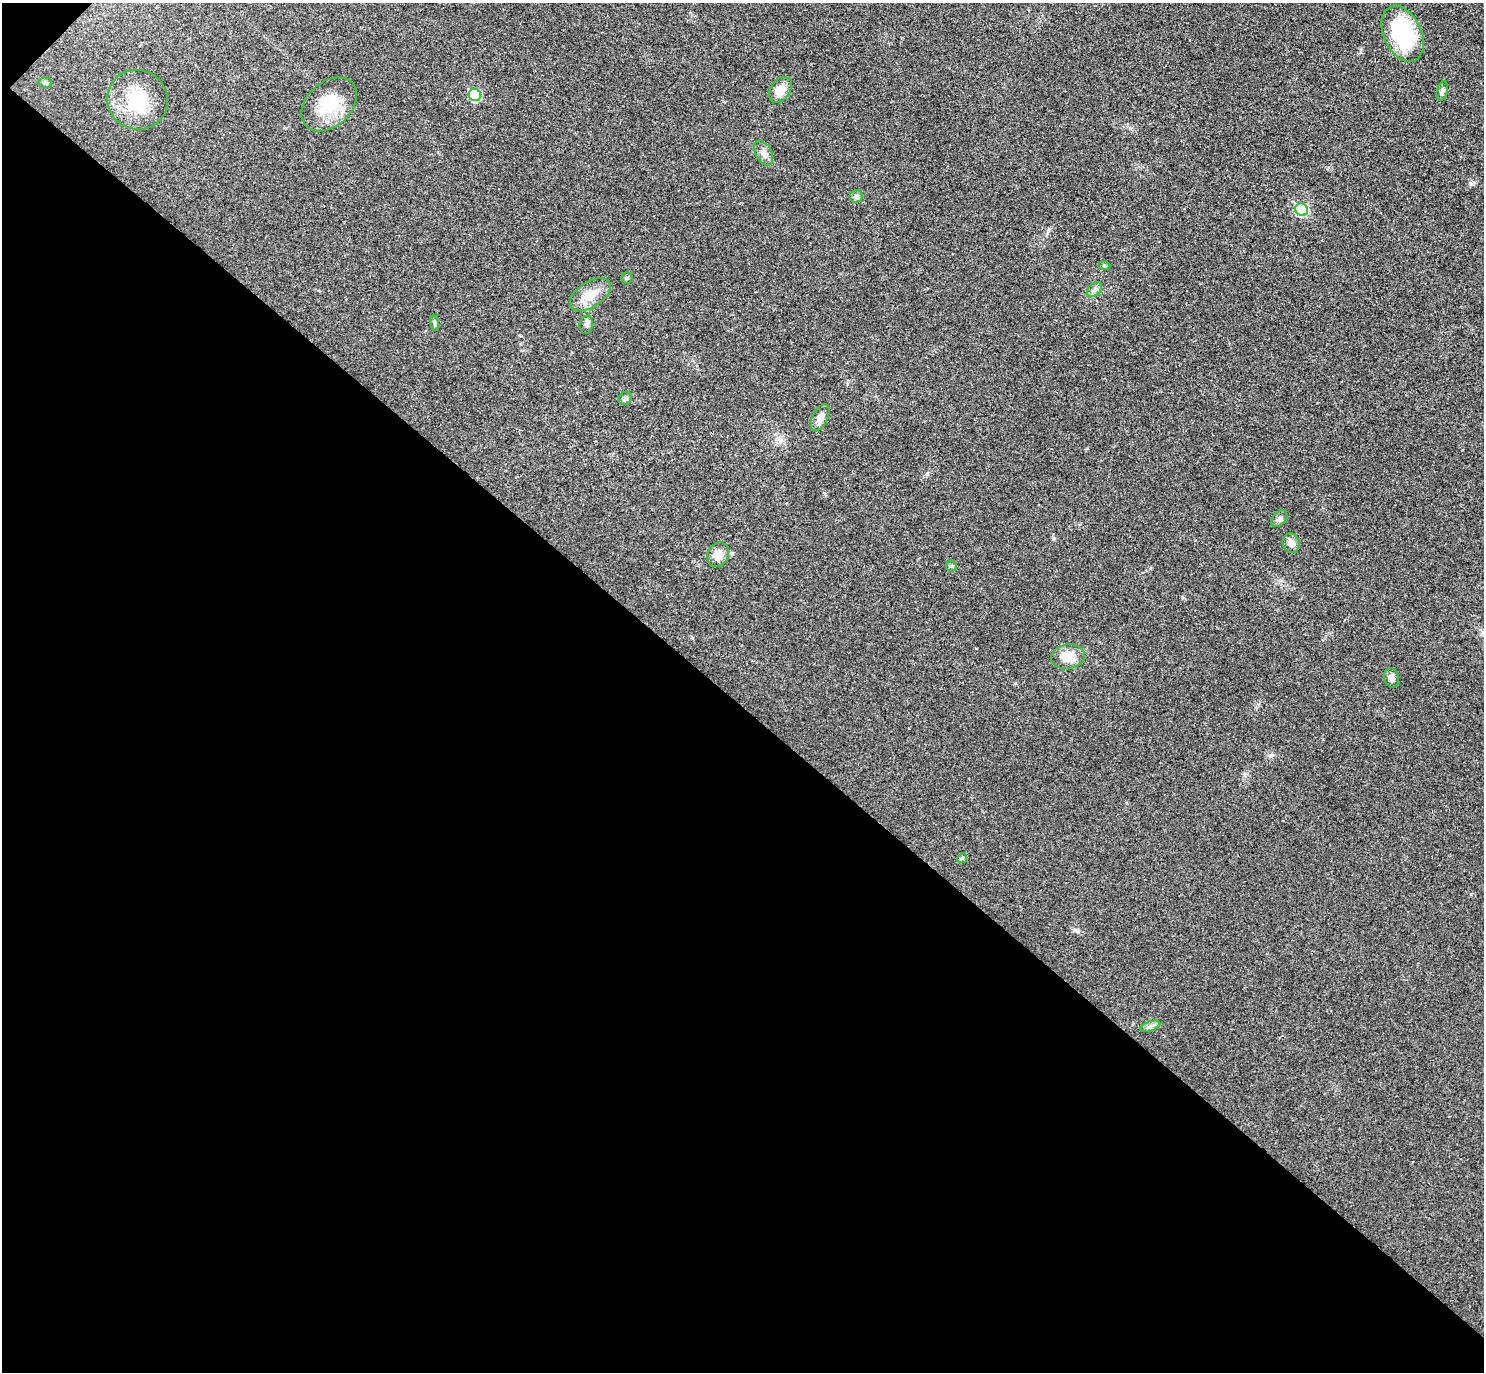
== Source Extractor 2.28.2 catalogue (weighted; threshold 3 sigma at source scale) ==
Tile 9 of 4 x 4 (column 1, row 3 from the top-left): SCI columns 42-1523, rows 1571-2940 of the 6013 x 6020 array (HDU 1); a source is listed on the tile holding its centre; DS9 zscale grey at full resolution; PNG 1486 x 1374 px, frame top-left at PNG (2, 3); each listed source drawn as its Kron ellipse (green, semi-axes under 4 px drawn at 4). Shown black and unused: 49% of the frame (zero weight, under 3 of 4 exposures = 6% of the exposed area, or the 3 px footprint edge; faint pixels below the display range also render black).
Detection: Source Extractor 2.28.2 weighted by HDU 2 'WHT'; one run over the whole footprint, this tile lists its part. Background 0.0295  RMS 0.0047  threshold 0.0214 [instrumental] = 3 sigma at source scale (4.5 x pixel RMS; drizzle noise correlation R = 1.50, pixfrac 1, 0.05/0.05 arcsec/px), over >= 5 px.
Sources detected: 26; all 26 listed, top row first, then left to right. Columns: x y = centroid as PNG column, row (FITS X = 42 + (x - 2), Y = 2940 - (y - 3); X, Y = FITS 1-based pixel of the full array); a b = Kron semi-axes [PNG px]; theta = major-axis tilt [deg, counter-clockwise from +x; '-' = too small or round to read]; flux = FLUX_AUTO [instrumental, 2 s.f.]
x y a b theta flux
1403 34 29 19 -65 40
45 83 6 5 - 1
780 90 14 9 56 6.1
1442 91 10 5 76 1.2
475 95 6 6 - 23
137 100 30 29 - 22
329 104 31 22 43 17
764 153 13 8 -62 2.6
856 196 6 6 - 1.1
1302 209 7 6 - 33
1104 265 6 4 -2 0.62
627 278 5 5 - 0.74
1094 290 9 5 45 1.5
590 295 23 12 32 8.7
434 323 8 4 -81 0.8
586 325 9 6 78 1.4
625 398 7 6 - 1.1
820 418 14 7 64 3.5
1279 519 10 6 47 1.5
1291 543 10 8 -75 3.1
718 554 12 10 62 4.7
951 566 5 5 - 0.69
1068 657 17 12 10 8.8
1391 678 10 7 -74 2.2
962 858 5 4 - 0.76
1150 1026 10 5 19 1.5
Unlisted compact peaks at least as high as the median listed source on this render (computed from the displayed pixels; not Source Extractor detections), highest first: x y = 1471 184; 927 474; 1077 931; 1271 755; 692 638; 1054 538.